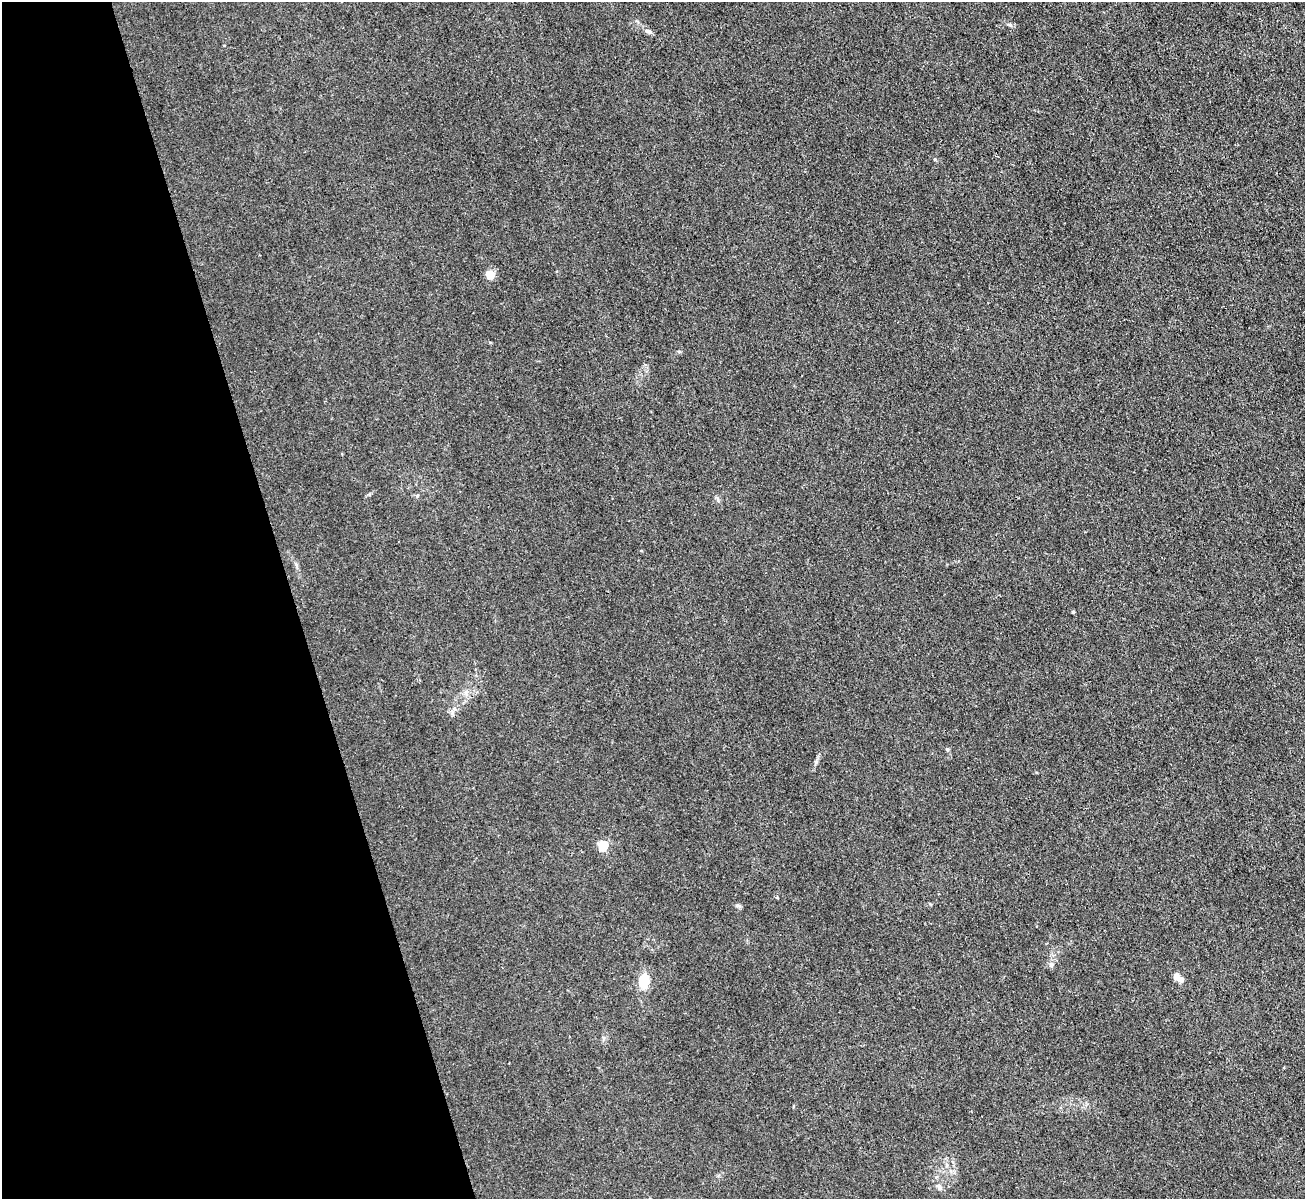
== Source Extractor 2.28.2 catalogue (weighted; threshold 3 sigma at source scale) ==
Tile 5 of 4 x 4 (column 1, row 2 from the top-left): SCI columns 2-1304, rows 2537-3733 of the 5214 x 5196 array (HDU 1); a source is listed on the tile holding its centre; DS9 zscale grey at full resolution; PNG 1307 x 1201 px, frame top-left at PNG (2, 2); no overlay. Shown black and unused: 22% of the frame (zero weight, under 3 of 4 exposures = <1% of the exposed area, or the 3 px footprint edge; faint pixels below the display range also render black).
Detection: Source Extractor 2.28.2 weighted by HDU 2 'WHT'; one run over the whole footprint, this tile lists its part. Background 0.0411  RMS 0.0057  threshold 0.0255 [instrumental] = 3 sigma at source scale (4.5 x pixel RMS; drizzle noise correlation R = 1.50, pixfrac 1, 0.05/0.05 arcsec/px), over >= 5 px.
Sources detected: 13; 1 inside a brighter listed object's ellipse — not listed separately; the other 12 listed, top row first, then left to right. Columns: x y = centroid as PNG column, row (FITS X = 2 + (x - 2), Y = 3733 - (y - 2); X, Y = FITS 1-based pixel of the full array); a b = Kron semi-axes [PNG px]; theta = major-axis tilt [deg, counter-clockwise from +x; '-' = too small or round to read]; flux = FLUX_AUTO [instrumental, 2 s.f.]
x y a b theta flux
648 31 11 5 -16 1.6
490 275 6 6 - 9.1
679 352 6 3 -20 0.62
718 500 6 4 -88 0.98
1073 612 4 3 - 0.67
947 749 5 4 - 0.91
603 845 5 5 - 36
738 906 8 4 -19 1.1
1051 965 8 6 87 1.6
1181 979 8 7 - 2.3
643 981 12 8 79 17
939 1187 8 6 -67 1.7
Unlisted compact peaks at least as high as the median listed source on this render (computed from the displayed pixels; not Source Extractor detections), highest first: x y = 1010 25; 816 762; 417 496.